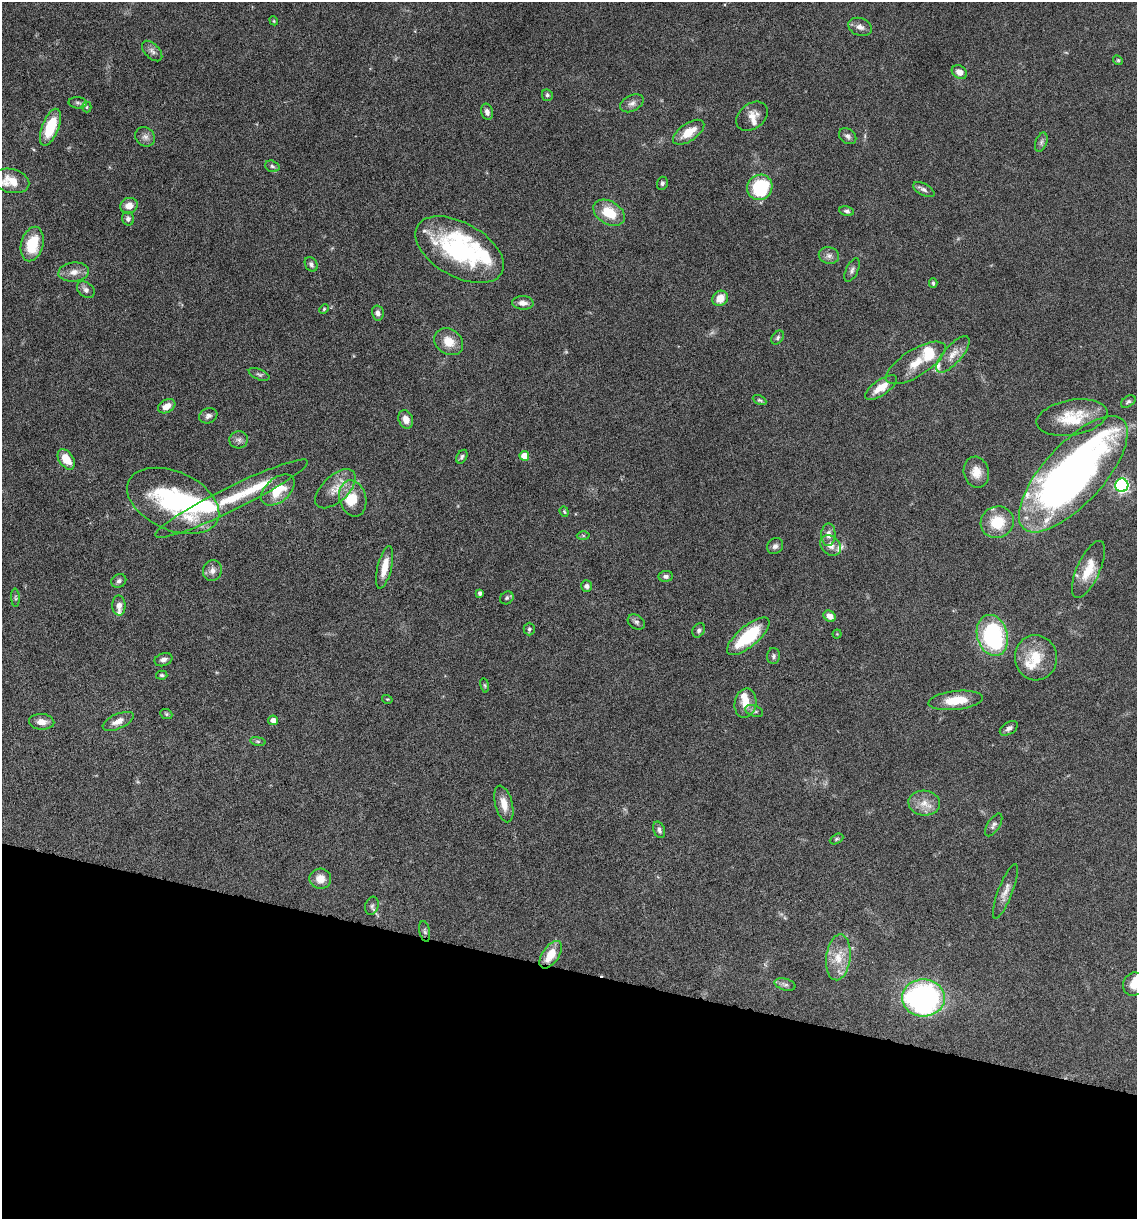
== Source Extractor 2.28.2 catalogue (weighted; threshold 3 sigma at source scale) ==
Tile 15 of 4 x 4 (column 3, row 4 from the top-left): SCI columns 2506-3640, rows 1-1217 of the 4893 x 4871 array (HDU 1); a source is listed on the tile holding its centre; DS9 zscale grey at full resolution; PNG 1139 x 1221 px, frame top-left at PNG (2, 2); each listed source drawn as its Kron ellipse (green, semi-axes under 4 px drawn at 4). Shown black and unused: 20% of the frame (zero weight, under 10 of 20 exposures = <1% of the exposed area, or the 3 px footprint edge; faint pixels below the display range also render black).
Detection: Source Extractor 2.28.2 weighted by HDU 2 'WHT'; one run over the whole footprint, this tile lists its part. Background 0.0424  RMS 0.0026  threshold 0.0105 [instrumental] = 3 sigma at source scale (4.09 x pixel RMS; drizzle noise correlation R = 1.36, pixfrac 0.8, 0.05/0.05 arcsec/px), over >= 5 px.
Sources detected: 128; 5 inside a brighter object's white glare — neither listed nor drawn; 10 inside a brighter listed object's ellipse — not listed separately; the other 113 listed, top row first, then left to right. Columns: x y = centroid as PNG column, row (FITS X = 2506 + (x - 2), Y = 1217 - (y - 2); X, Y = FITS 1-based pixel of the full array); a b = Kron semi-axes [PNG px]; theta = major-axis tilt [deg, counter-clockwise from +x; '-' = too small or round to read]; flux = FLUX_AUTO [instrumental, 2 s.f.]
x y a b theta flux
274 21 5 3 - 0.23
860 27 12 8 -20 1.4
152 51 12 7 -45 1
1118 60 5 4 - 0.28
959 72 8 6 -31 1.7
547 95 6 5 - 0.5
78 103 9 5 -3 0.63
632 103 12 7 27 1.2
87 107 5 5 - 0.33
487 112 8 6 -76 1
752 116 17 12 39 2.6
50 127 19 8 69 9.1
689 132 18 8 34 4.1
848 136 9 7 -36 0.79
145 137 10 9 - 1.1
1041 142 10 5 70 0.71
272 166 7 5 -18 0.54
11 181 18 11 -15 3.7
662 183 6 5 - 0.47
760 187 13 12 - 16
924 190 12 5 -28 0.91
129 206 9 7 24 2.1
847 211 7 5 -12 0.59
609 213 17 11 -30 6.2
128 219 7 6 - 0.7
32 244 17 11 75 7.4
459 250 48 27 -29 35
829 255 10 8 -14 1.1
311 264 8 6 -60 0.76
852 270 13 6 64 0.83
74 272 15 9 6 2
933 283 5 3 - 0.39
86 290 10 7 -38 0.93
720 298 8 7 - 2.8
523 303 11 6 -2 1.3
324 309 5 4 - 0.28
378 313 7 5 -78 0.85
778 338 7 5 53 0.51
449 342 15 12 -35 3.5
953 354 23 9 49 2.8
916 363 34 13 32 5.3
259 374 11 5 -23 0.61
881 387 19 7 34 3.4
760 400 7 4 -26 0.4
1128 402 8 5 34 0.48
167 406 9 6 31 2.2
208 416 9 7 22 0.92
1072 418 36 17 10 8.2
406 419 9 7 -68 1.8
239 440 9 8 - 1
524 456 5 4 - 3.5
462 457 7 5 60 0.53
66 459 11 7 -56 4.1
976 472 15 12 -77 2.9
1073 474 73 30 48 140
1122 485 6 6 - 40
335 489 25 13 43 3.8
278 490 19 12 41 5.6
232 499 85 12 26 12
353 499 18 13 -75 4.6
173 501 49 29 -24 28
564 512 5 4 - 0.28
997 522 17 15 18 7.1
828 535 11 7 88 1.6
583 536 6 4 -1 0.35
830 545 11 9 -43 1.6
775 546 9 7 43 0.82
385 567 22 7 77 3.7
1088 569 31 11 66 5.3
212 571 10 9 - 1.4
666 576 7 5 5 0.83
119 581 8 6 32 0.69
587 586 5 5 - 0.74
480 593 4 4 - 0.74
15 598 9 4 -87 0.39
507 598 7 6 - 0.55
119 606 10 6 -88 1.3
830 616 6 5 - 1.6
636 622 9 6 -31 0.69
529 629 6 5 - 0.54
699 630 7 5 59 0.57
837 634 4 4 - 0.2
992 635 21 15 -75 31
748 636 26 10 40 13
774 656 8 6 88 0.61
1036 658 22 21 - 6.6
163 660 9 6 21 0.88
162 675 6 4 -4 0.4
485 685 7 3 -81 0.3
387 699 5 3 - 0.21
956 700 27 9 6 5.9
745 703 15 10 78 2.9
754 711 9 5 -21 0.66
166 714 6 5 - 0.37
273 720 5 5 - 1.3
118 721 16 7 24 2
42 722 12 8 -4 1.8
1009 728 10 6 32 0.81
258 741 8 4 -8 0.44
924 803 16 12 -4 2.8
504 804 19 8 -76 2.7
994 825 13 6 57 0.83
659 830 8 5 -71 0.73
836 839 7 4 27 0.39
320 879 11 10 - 2.7
1005 891 29 7 69 2
372 906 9 6 71 0.7
425 931 10 5 -78 0.53
551 955 15 8 56 4.7
838 957 23 12 83 4.4
785 984 11 5 -15 0.71
1134 984 12 11 - 3.2
923 998 21 18 -1 64
Overlapping masked pixels (flux is a lower limit): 1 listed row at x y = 551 955
Isophote crosses this tile's border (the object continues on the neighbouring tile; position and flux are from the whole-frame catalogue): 2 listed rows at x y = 11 181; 1134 984